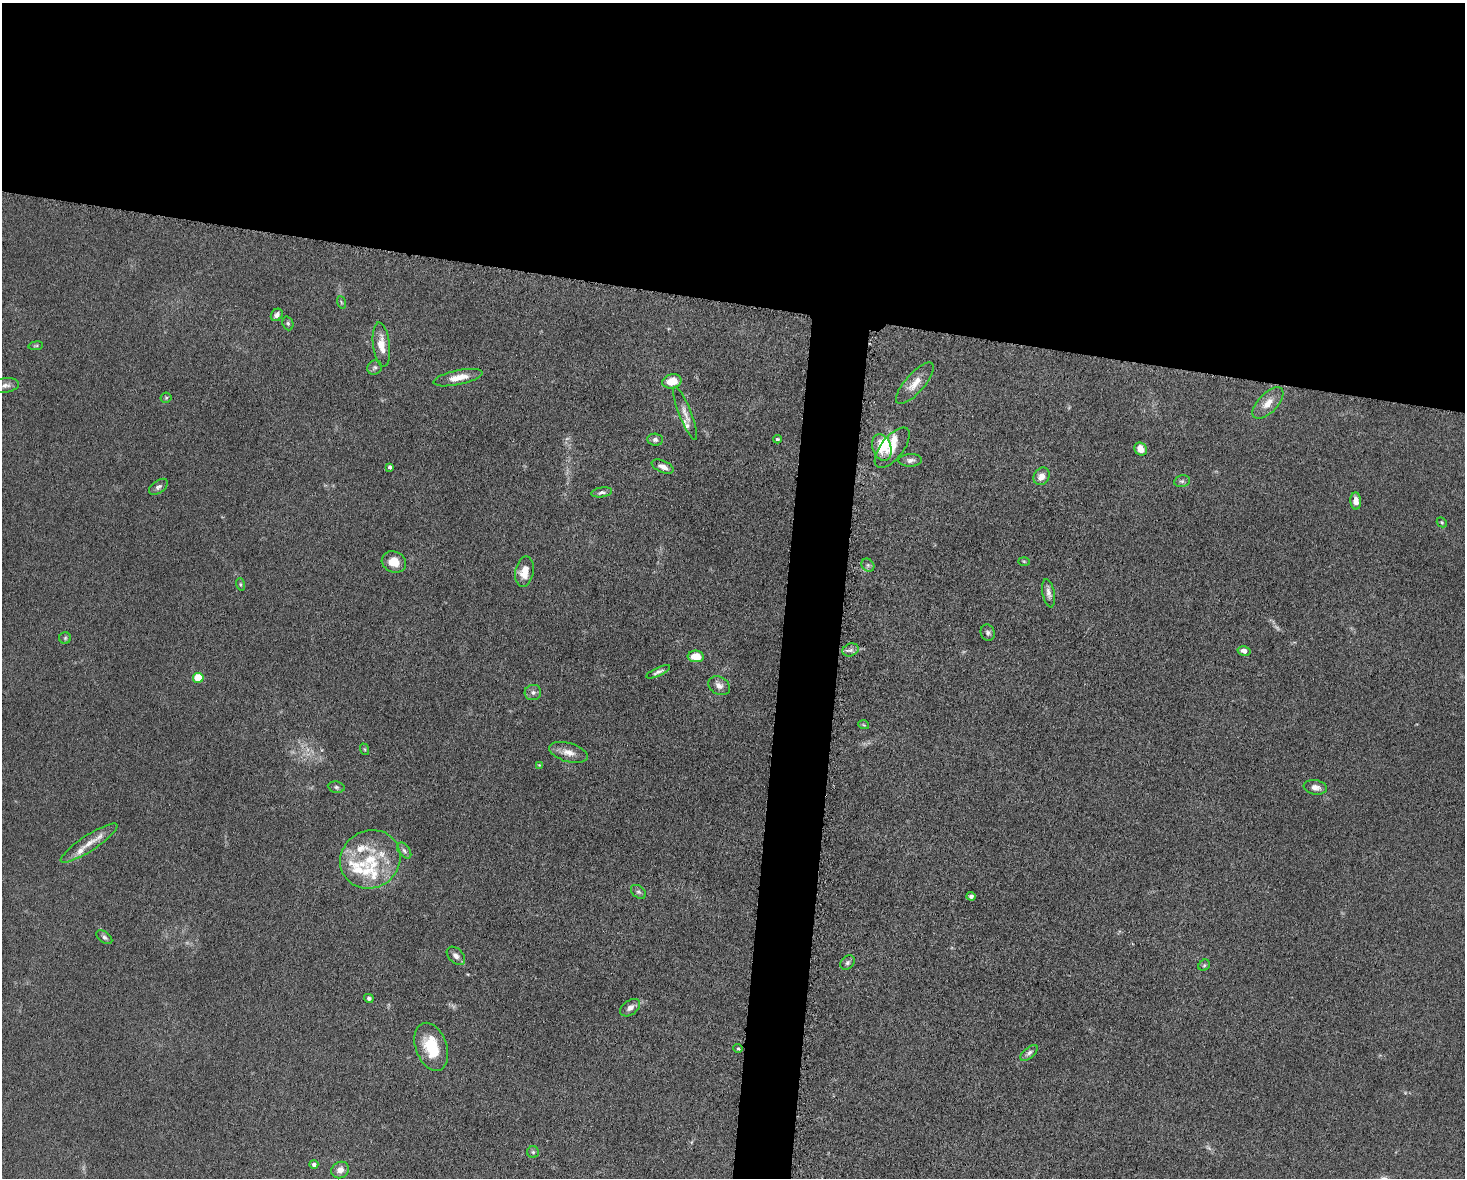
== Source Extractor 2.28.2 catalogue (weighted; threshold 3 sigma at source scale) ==
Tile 2 of 3 x 4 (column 2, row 1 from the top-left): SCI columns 1694-3156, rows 3536-4711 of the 4746 x 4719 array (HDU 1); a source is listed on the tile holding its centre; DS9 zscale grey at full resolution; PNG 1467 x 1180 px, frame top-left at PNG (2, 3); each listed source drawn as its Kron ellipse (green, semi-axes under 4 px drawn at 4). Shown black and unused: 28% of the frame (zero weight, under 5 of 10 exposures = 2% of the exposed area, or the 3 px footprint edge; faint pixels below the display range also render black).
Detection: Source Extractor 2.28.2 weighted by HDU 2 'WHT'; one run over the whole footprint, this tile lists its part. Background 0.0231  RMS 0.0021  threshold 0.00861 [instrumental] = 3 sigma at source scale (4.09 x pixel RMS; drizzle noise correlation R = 1.36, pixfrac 0.8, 0.05/0.05 arcsec/px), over >= 5 px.
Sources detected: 76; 2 too faint to see at this stretch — neither listed nor drawn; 9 inside a brighter listed object's ellipse — not listed separately; the other 65 listed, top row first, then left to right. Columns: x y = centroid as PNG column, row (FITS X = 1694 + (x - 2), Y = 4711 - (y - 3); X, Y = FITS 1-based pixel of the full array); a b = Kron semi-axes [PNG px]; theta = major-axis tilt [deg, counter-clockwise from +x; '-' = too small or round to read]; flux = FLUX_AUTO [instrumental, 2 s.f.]
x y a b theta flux
341 302 6 4 -71 0.31
277 315 7 5 52 0.75
288 323 7 5 -69 0.38
381 345 22 8 -83 2.9
36 346 7 3 8 0.26
375 367 7 7 - 0.52
458 378 25 7 12 2.9
672 381 10 7 12 3.4
915 383 26 9 48 2.9
5 385 13 7 7 1.1
166 398 5 5 - 0.35
1268 403 20 9 46 2.6
685 414 28 6 -68 1.6
777 439 4 3 - 0.3
655 440 8 6 -4 0.65
882 448 14 9 -71 4.1
892 448 24 11 51 3.1
1141 449 7 6 - 2.1
910 460 12 6 2 0.83
390 467 4 4 - 0.52
663 467 12 6 -22 1.1
1041 476 9 7 56 1.7
1182 481 8 6 11 0.55
158 487 10 6 36 0.66
602 492 10 5 8 0.61
1356 501 8 5 -85 1.4
1442 522 5 4 - 0.27
1024 561 6 3 -2 0.21
394 562 12 10 -23 2.6
868 565 7 6 - 0.56
525 572 15 9 80 2.9
240 584 6 4 -73 0.29
1049 593 14 6 -79 1
988 633 8 7 - 0.58
65 638 6 5 - 0.37
851 650 8 6 20 0.72
1244 651 6 5 - 0.99
696 656 8 6 -4 3.1
658 672 13 4 25 0.65
198 678 5 5 - 6.2
719 686 11 8 -28 1.2
533 692 8 7 - 0.73
864 725 5 3 - 0.2
364 749 6 4 -70 0.24
569 752 20 9 -16 2
539 765 4 4 - 0.17
336 787 8 5 -10 0.48
1315 787 12 7 -9 1.2
89 843 33 7 33 3
404 851 9 5 -52 0.56
370 859 31 28 32 11
638 892 8 6 -39 0.52
971 896 4 4 - 0.57
104 937 9 5 -38 0.56
456 956 11 7 -45 1
847 963 8 6 46 0.56
1204 965 6 5 - 0.3
369 998 5 4 - 0.48
630 1008 11 7 36 1.1
431 1047 25 15 -70 7.4
738 1048 5 4 - 0.25
1029 1053 10 5 40 0.63
533 1152 6 6 - 0.35
314 1164 4 4 - 0.62
340 1170 9 8 - 1.4